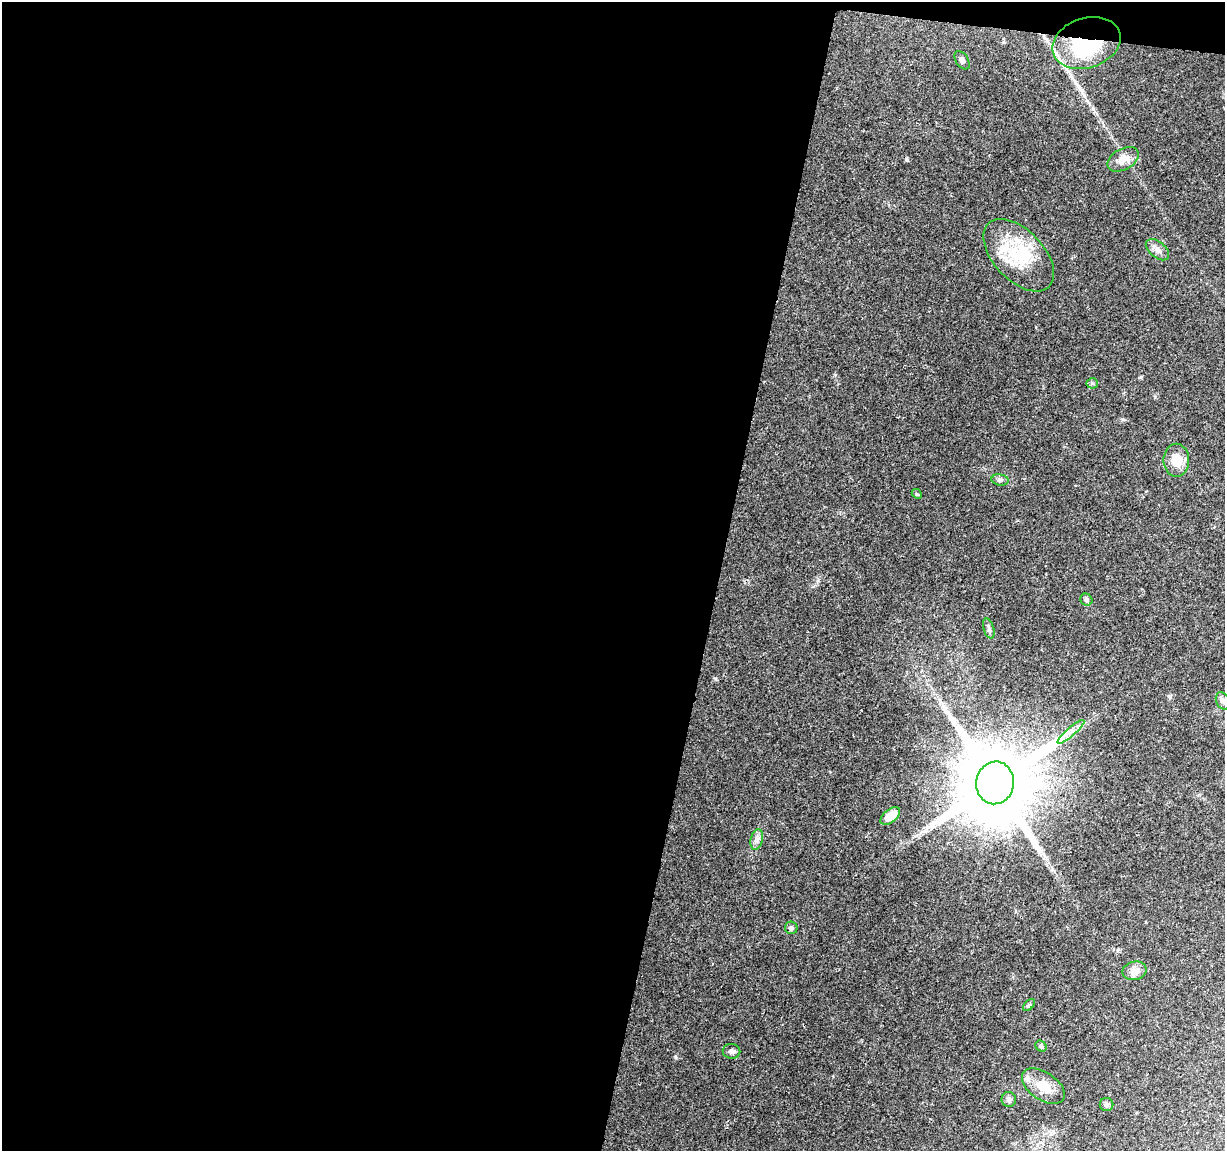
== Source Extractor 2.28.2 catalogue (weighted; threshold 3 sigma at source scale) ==
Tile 1 of 4 x 4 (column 1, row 1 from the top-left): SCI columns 1-1223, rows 3676-4824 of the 4899 x 5108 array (HDU 1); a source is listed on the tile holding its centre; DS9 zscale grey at full resolution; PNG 1227 x 1153 px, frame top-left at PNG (2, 2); each listed source drawn as its Kron ellipse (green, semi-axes under 4 px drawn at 4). Shown black and unused: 60% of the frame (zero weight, under 2 of 3 exposures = <1% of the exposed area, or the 3 px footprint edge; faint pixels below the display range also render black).
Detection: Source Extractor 2.28.2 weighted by HDU 2 'WHT'; one run over the whole footprint, this tile lists its part. Background 0.0968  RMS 0.0061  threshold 0.0276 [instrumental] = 3 sigma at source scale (4.5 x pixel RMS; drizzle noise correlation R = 1.50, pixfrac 1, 0.0396/0.0396 arcsec/px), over >= 5 px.
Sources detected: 28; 1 inside a brighter object's white glare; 1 cosmic-ray / hot-pixel residue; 1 long thin detection or spike segment (spike, bleed or trail) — neither listed nor drawn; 1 inside a brighter listed object's ellipse — not listed separately; the other 24 listed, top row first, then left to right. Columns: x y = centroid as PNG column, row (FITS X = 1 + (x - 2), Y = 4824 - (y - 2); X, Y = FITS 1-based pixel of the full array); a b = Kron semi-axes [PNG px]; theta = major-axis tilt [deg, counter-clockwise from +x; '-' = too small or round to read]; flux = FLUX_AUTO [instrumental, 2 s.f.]
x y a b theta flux
1086 43 35 25 18 67
962 60 10 6 -57 1.9
1123 159 17 10 29 6.3
1157 250 13 8 -40 3.4
1019 255 44 25 -47 34
1092 383 5 5 - 0.85
1176 460 16 12 -90 11
1000 480 8 5 -9 1.4
917 494 5 4 - 0.68
1086 600 6 5 - 1.2
989 628 10 5 -73 1.6
1223 701 9 6 -63 1.9
1071 732 17 4 41 3.9
995 783 21 19 81 7800
890 816 12 6 39 8.4
757 839 10 6 77 2.4
791 928 6 6 - 1.3
1134 971 12 9 12 4
1029 1005 7 4 44 0.98
1041 1046 6 5 - 0.97
731 1051 9 7 -3 1.8
1043 1086 24 14 -34 12
1009 1100 7 7 - 1.7
1106 1105 7 6 - 1.7
Overlapping masked pixels (flux is a lower limit): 2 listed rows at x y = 1086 43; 995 783
Unlisted compact peaks at least as high as the median listed source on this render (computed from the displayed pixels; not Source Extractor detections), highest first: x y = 1093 109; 1123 419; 1170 697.